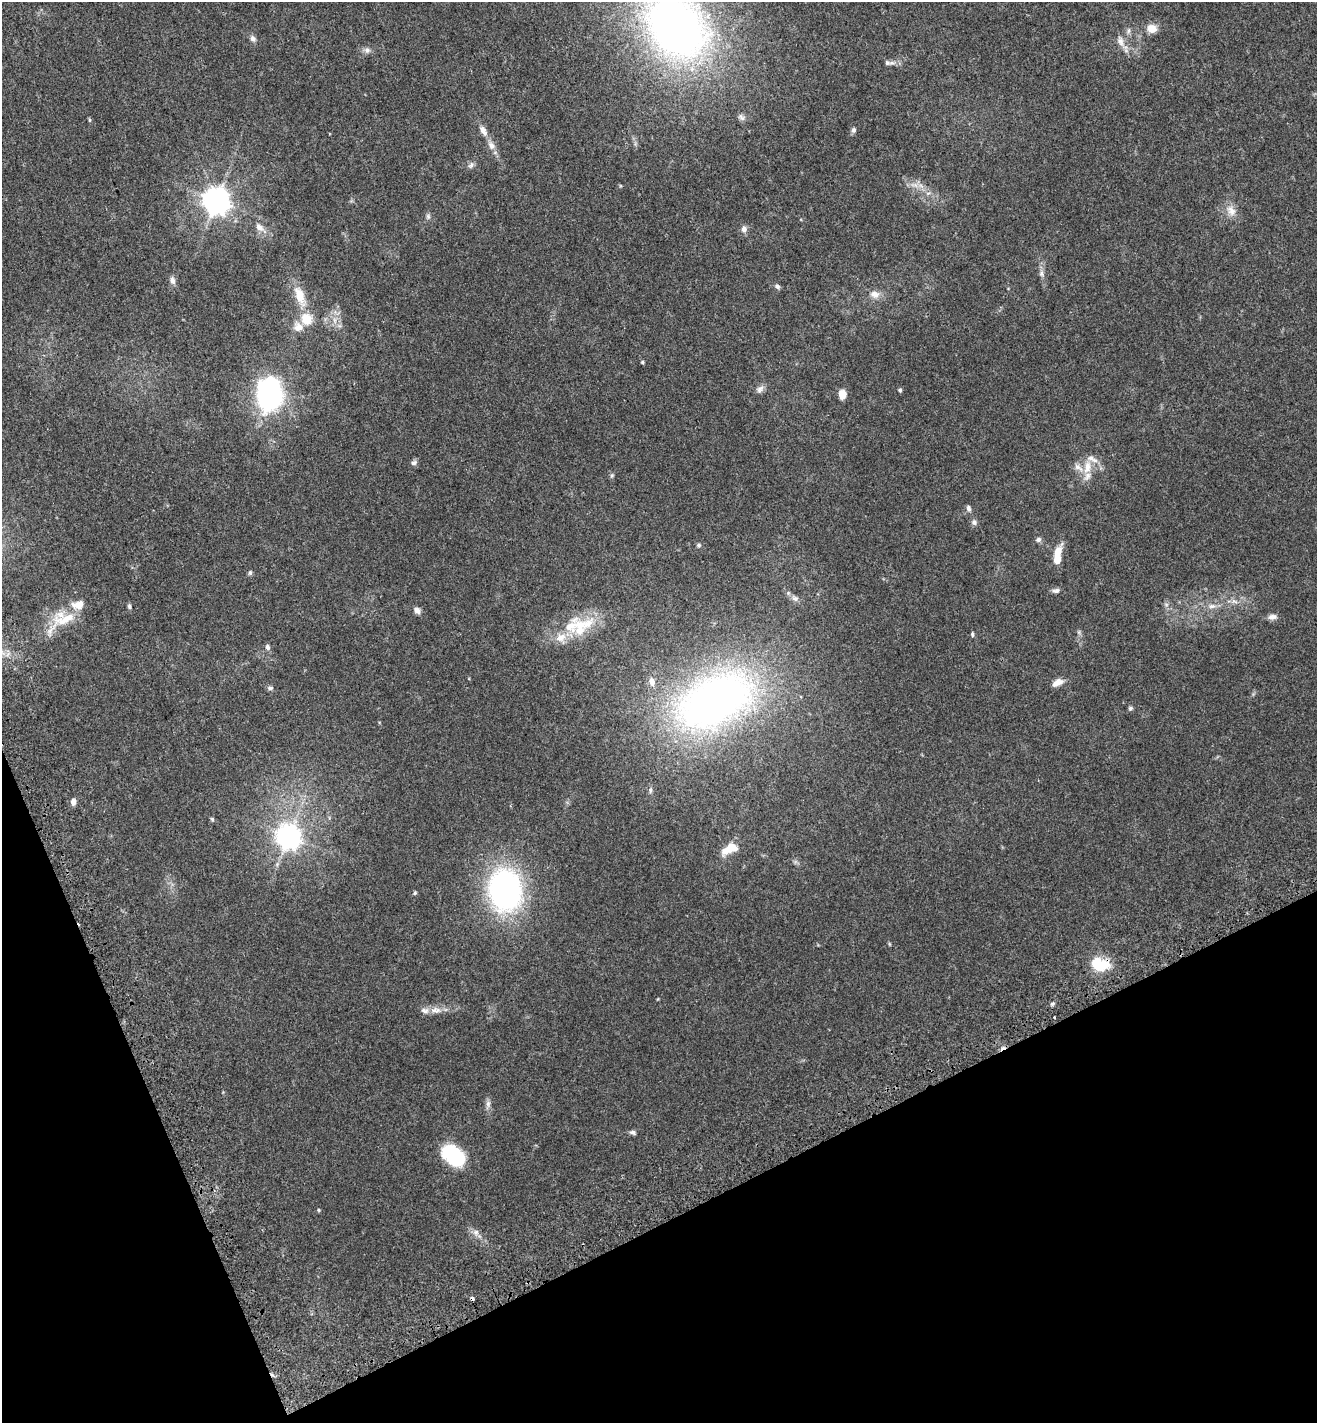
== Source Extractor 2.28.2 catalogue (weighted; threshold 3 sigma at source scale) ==
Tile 14 of 4 x 4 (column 2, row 4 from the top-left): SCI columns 1582-2896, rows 91-1511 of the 5737 x 5870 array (HDU 1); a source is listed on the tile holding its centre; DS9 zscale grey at full resolution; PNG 1319 x 1425 px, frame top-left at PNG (2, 2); no overlay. Shown black and unused: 20% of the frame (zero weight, under 3 of 5 exposures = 6% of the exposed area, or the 3 px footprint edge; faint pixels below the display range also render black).
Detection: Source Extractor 2.28.2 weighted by HDU 2 'WHT'; one run over the whole footprint, this tile lists its part. Background 0.0302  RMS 0.0027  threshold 0.0122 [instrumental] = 3 sigma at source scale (4.5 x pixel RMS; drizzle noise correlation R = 1.50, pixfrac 1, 0.0396/0.0396 arcsec/px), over >= 5 px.
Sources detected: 88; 2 inside a brighter object's white glare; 3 cosmic-ray / hot-pixel residue — not listed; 9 inside a brighter listed object's ellipse — not listed separately; the other 74 listed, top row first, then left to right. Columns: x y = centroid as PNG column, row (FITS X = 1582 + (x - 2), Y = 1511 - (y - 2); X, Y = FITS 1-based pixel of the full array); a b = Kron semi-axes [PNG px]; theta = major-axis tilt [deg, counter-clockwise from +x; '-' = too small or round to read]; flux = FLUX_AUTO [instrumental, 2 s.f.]
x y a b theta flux
676 26 87 64 -50 140
1152 29 13 11 -12 2.4
1128 31 9 4 89 0.64
253 39 9 7 -49 0.91
1120 41 21 8 -69 2.2
367 50 9 8 - 1
887 63 9 7 -25 0.74
741 117 11 7 -37 0.83
89 120 7 3 -82 0.32
483 130 15 8 -58 1.9
853 130 7 6 - 0.63
491 145 13 8 -55 1.8
471 165 10 6 66 0.79
914 185 14 5 -16 1.6
928 193 7 4 18 0.51
217 200 8 8 - 320
1231 211 17 11 -57 2.6
428 216 7 6 - 0.59
259 227 13 8 -49 1.6
744 229 8 7 - 1.2
1042 273 9 7 -86 0.99
172 280 11 7 -71 1
777 286 7 5 -44 0.66
875 294 13 10 -4 2.1
300 296 27 11 -71 5.1
306 319 6 5 - 12
335 320 9 4 -81 0.97
298 327 14 12 -38 2.3
642 362 4 4 - 0.34
760 389 12 8 45 1.1
900 390 5 4 - 0.44
269 394 18 13 86 100
842 394 7 6 - 3.3
414 463 9 7 25 0.73
1087 467 20 11 81 3.9
612 476 6 5 - 0.43
968 508 8 6 -80 0.81
974 522 8 7 - 0.81
1038 539 7 6 - 0.75
698 545 6 5 - 0.48
1058 551 17 8 62 2.9
250 573 7 5 76 0.49
1056 591 9 6 11 0.81
795 598 10 7 -30 1.1
1234 601 10 5 -34 0.85
1166 604 6 4 -19 0.47
129 606 7 5 -73 0.49
1212 606 12 6 1 1.4
417 610 9 6 -50 1.2
1272 617 12 7 5 1.2
65 619 55 17 32 9.7
582 624 43 17 13 11
1079 632 7 4 -90 0.46
972 634 6 4 -89 0.4
268 647 8 6 -72 0.76
1057 683 15 8 28 1.9
270 688 8 5 -6 0.63
715 700 105 61 26 130
1130 708 6 5 - 0.45
650 790 10 5 90 0.64
73 802 7 5 -84 1.4
212 819 6 5 - 0.37
289 836 8 8 - 220
730 849 19 10 27 4.6
505 890 51 39 -83 53
415 893 5 4 - 0.35
1100 964 26 16 -13 7.6
1053 1003 7 4 45 0.48
436 1010 16 8 0 2.2
488 1104 11 6 83 1.1
633 1132 9 5 -17 0.63
453 1156 25 16 -54 17
319 1210 5 4 - 0.3
476 1232 10 8 -70 1.3
Overlapping masked pixels (flux is a lower limit): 1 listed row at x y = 1100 964
Isophote crosses this tile's border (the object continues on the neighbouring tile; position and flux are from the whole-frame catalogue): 1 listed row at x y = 676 26